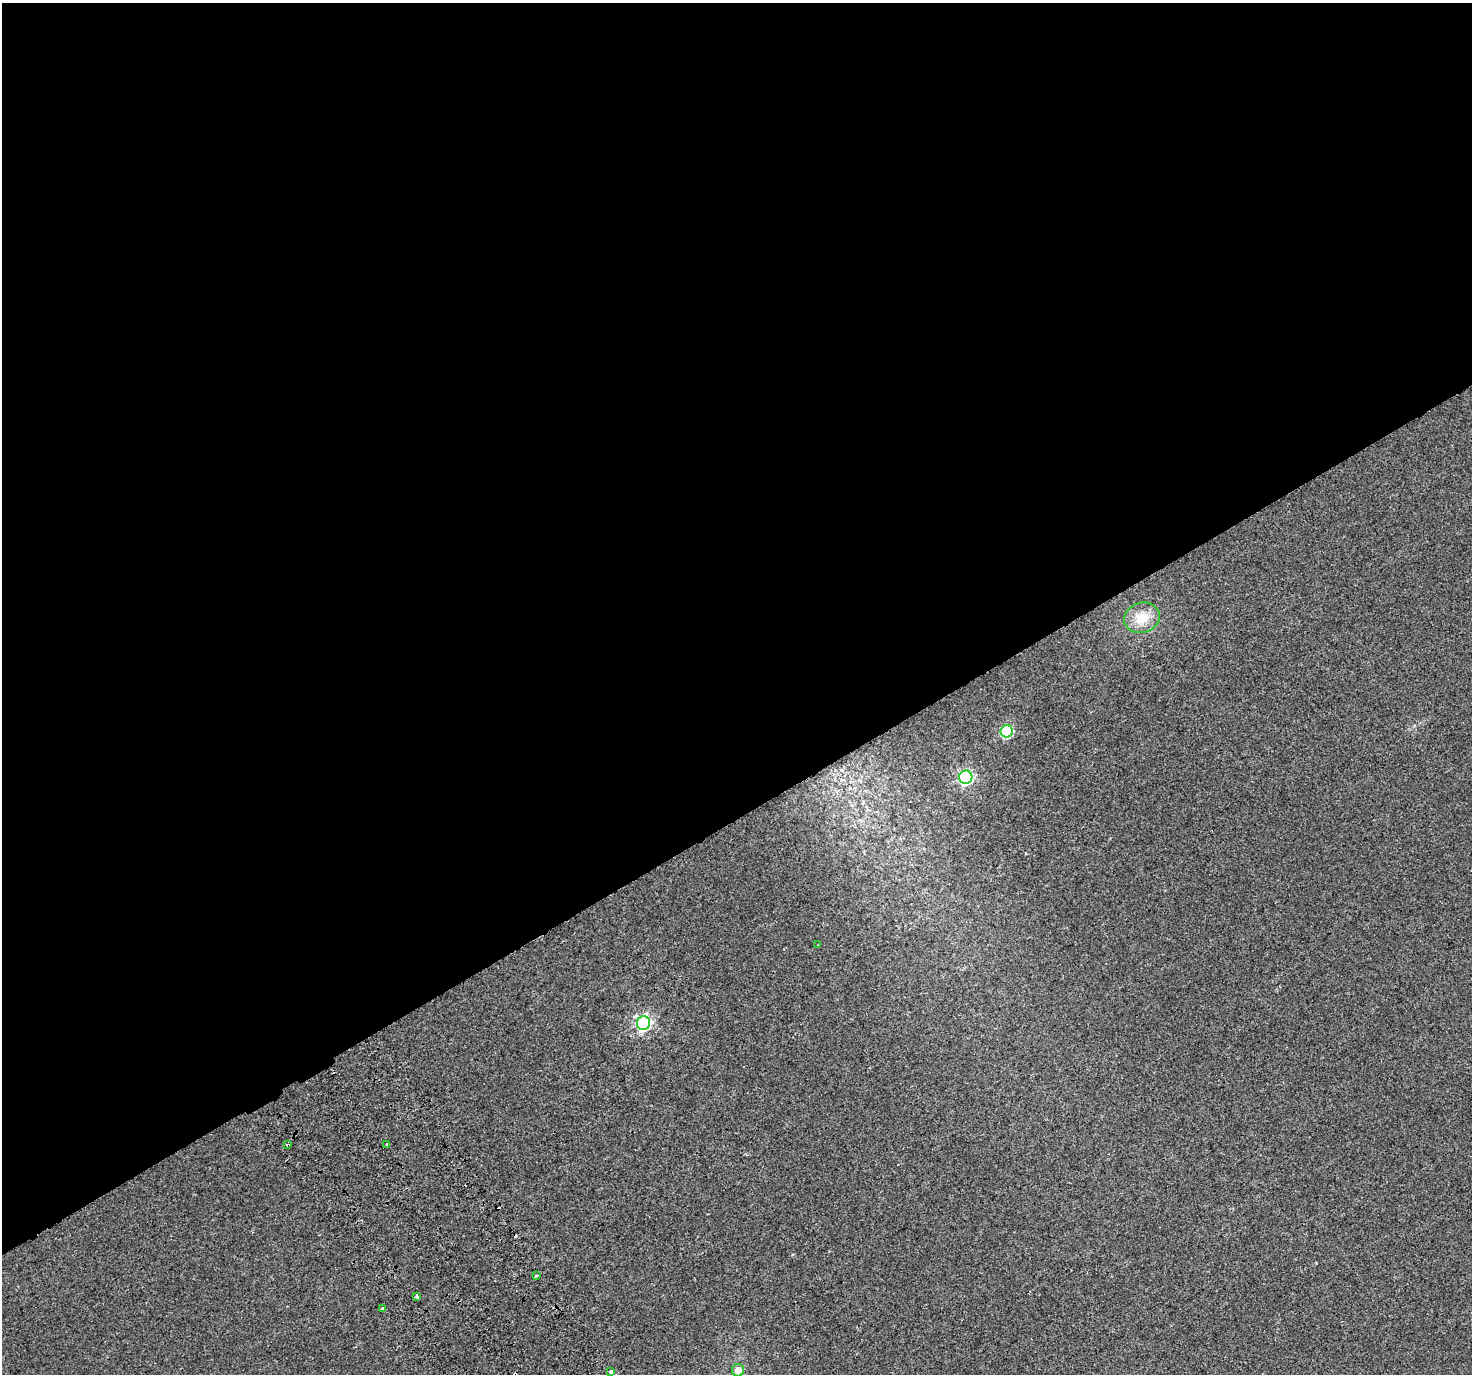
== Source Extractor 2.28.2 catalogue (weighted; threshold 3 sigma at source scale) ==
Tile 2 of 4 x 4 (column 2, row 1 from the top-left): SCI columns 1525-2994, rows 4329-5700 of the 5983 x 5851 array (HDU 1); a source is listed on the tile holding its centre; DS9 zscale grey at full resolution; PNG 1474 x 1376 px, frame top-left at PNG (2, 3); each listed source drawn as its Kron ellipse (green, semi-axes under 4 px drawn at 4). Shown black and unused: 60% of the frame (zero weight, under 2 of 3 exposures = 3% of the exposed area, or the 3 px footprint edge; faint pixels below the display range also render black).
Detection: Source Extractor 2.28.2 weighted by HDU 2 'WHT'; one run over the whole footprint, this tile lists its part. Background 0.00334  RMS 0.0036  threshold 0.016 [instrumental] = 3 sigma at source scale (4.5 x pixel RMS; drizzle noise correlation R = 1.50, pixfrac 1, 0.0396/0.0396 arcsec/px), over >= 5 px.
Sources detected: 16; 4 cosmic-ray / hot-pixel residue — neither listed nor drawn; the other 12 listed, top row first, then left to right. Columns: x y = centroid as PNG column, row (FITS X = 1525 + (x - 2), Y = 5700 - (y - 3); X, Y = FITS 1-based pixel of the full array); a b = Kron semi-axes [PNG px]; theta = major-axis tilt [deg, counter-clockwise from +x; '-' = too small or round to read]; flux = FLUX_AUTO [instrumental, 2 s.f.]
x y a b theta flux
1142 618 18 15 17 7.6
1007 731 6 6 - 31
966 777 7 6 - 81
818 945 3 3 - 0.37
644 1023 7 6 - 95
387 1144 3 3 - 0.79
288 1145 3 3 - 0.63
536 1276 3 3 - 1.7
417 1296 3 3 - 2.1
382 1309 3 3 - 1.9
738 1370 6 6 - 3.6
611 1371 4 3 - 1.3
Overlapping masked pixels (flux is a lower limit): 1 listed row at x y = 288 1145